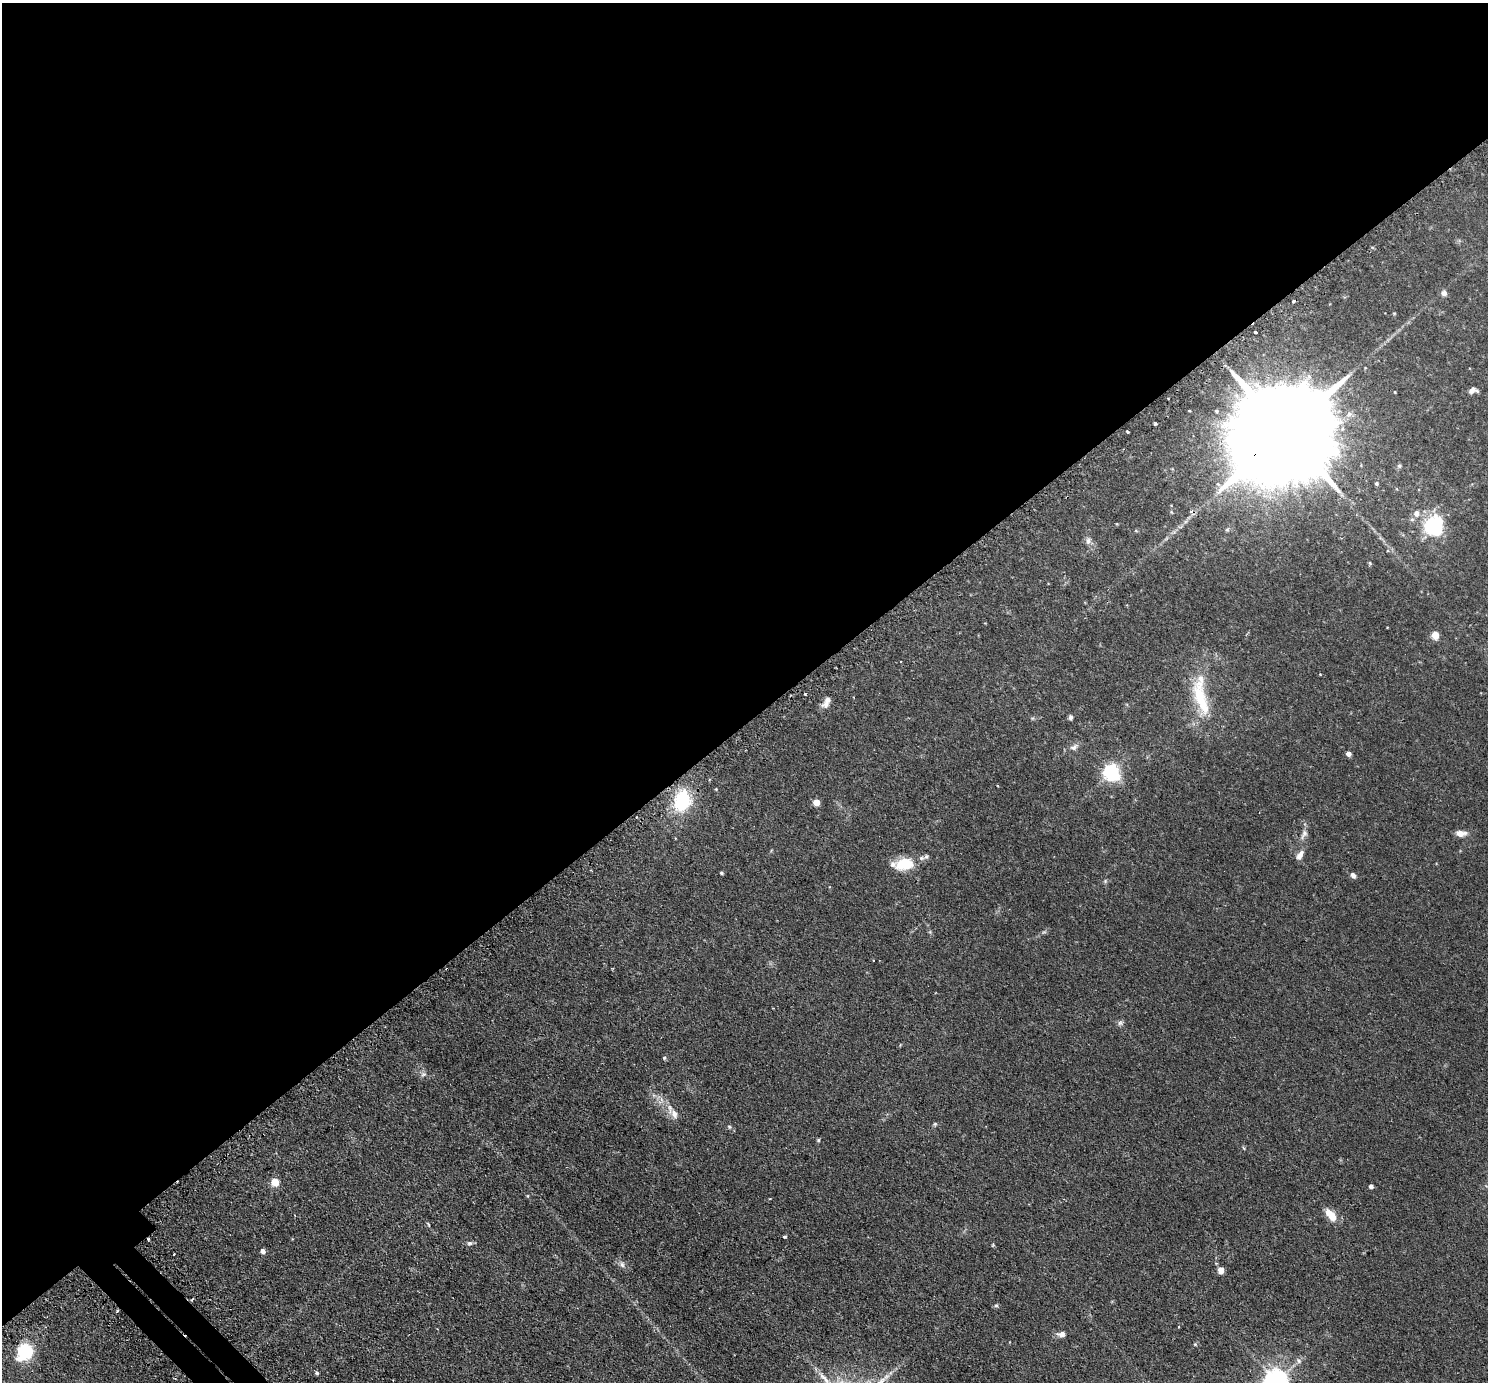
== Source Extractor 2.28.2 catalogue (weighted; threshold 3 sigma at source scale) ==
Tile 2 of 4 x 4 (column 2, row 1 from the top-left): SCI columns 1536-3021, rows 4329-5708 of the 6041 x 6039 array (HDU 1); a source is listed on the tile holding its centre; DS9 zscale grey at full resolution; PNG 1490 x 1384 px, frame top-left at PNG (2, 3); no overlay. Shown black and unused: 53% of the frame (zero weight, under 2 of 3 exposures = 4% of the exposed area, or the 3 px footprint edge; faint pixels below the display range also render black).
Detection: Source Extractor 2.28.2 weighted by HDU 2 'WHT'; one run over the whole footprint, this tile lists its part. Background 0.0806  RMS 0.0067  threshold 0.0301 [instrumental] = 3 sigma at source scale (4.5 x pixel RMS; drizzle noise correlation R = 1.50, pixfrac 1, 0.05/0.05 arcsec/px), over >= 5 px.
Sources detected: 69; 1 too faint to see at this stretch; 2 cosmic-ray / hot-pixel residue — not listed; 3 inside a brighter listed object's ellipse — not listed separately; the other 63 listed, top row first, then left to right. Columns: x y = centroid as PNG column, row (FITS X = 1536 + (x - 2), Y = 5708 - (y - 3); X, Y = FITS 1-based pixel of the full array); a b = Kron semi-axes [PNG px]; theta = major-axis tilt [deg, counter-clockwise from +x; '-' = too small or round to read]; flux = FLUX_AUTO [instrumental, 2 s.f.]
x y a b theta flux
1444 293 8 7 - 2.3
1293 301 3 3 - 2.1
1255 333 3 3 - 2.5
1472 390 11 7 33 2.8
1216 411 4 4 - 0.84
1155 424 3 3 - 2.1
1128 432 4 3 - 1.5
1285 432 56 20 38 28000
1399 466 6 5 - 1.2
1376 483 5 4 - 1
1416 513 8 7 - 3.8
1433 526 13 11 74 70
1136 531 5 3 - 0.62
1088 541 10 7 -89 2.8
1370 563 5 4 - 0.78
1435 635 5 4 - 18
1320 674 4 3 - 0.47
805 694 3 3 - 0.92
1200 698 40 19 -74 27
827 702 16 7 61 4.5
1070 717 7 5 90 1.4
1032 718 6 4 -17 0.79
1074 747 13 8 30 3.2
1348 754 4 4 - 4.4
1111 772 7 6 - 220
682 801 24 18 78 36
816 802 5 5 - 11
636 817 3 2 - 0.56
1460 833 10 6 -1 5.7
1304 834 15 8 61 3.5
1300 855 13 7 60 4
921 858 11 6 5 2.7
905 864 17 11 7 21
721 873 4 3 - 1
1353 875 7 5 -58 2.3
1105 881 6 5 - 0.99
1120 1023 8 7 - 1.7
664 1058 5 4 - 0.85
423 1074 9 7 35 2
674 1114 15 8 -63 5
935 1124 6 5 - 0.94
729 1127 6 5 - 0.99
818 1140 5 4 - 0.76
1244 1148 6 4 -85 0.7
275 1182 5 5 - 19
1371 1186 4 4 - 2.3
770 1199 3 2 - 0.54
1331 1215 15 7 -51 10
428 1224 7 3 -55 0.78
785 1237 4 3 - 1.4
470 1243 8 6 7 1.7
993 1245 6 3 71 0.63
263 1251 4 4 - 3
622 1264 10 5 -65 2.1
1221 1270 5 4 - 10
996 1305 6 5 - 1.1
117 1311 3 3 - 0.66
1178 1327 3 2 - 0.57
1061 1334 11 7 0 3.1
1195 1344 5 5 - 0.74
25 1352 20 16 50 29
317 1373 5 4 - 1.1
1276 1381 8 7 - 620
Overlapping masked pixels (flux is a lower limit): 2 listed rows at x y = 1285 432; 682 801
Isophote crosses this tile's border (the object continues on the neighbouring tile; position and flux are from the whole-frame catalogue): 1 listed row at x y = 1276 1381